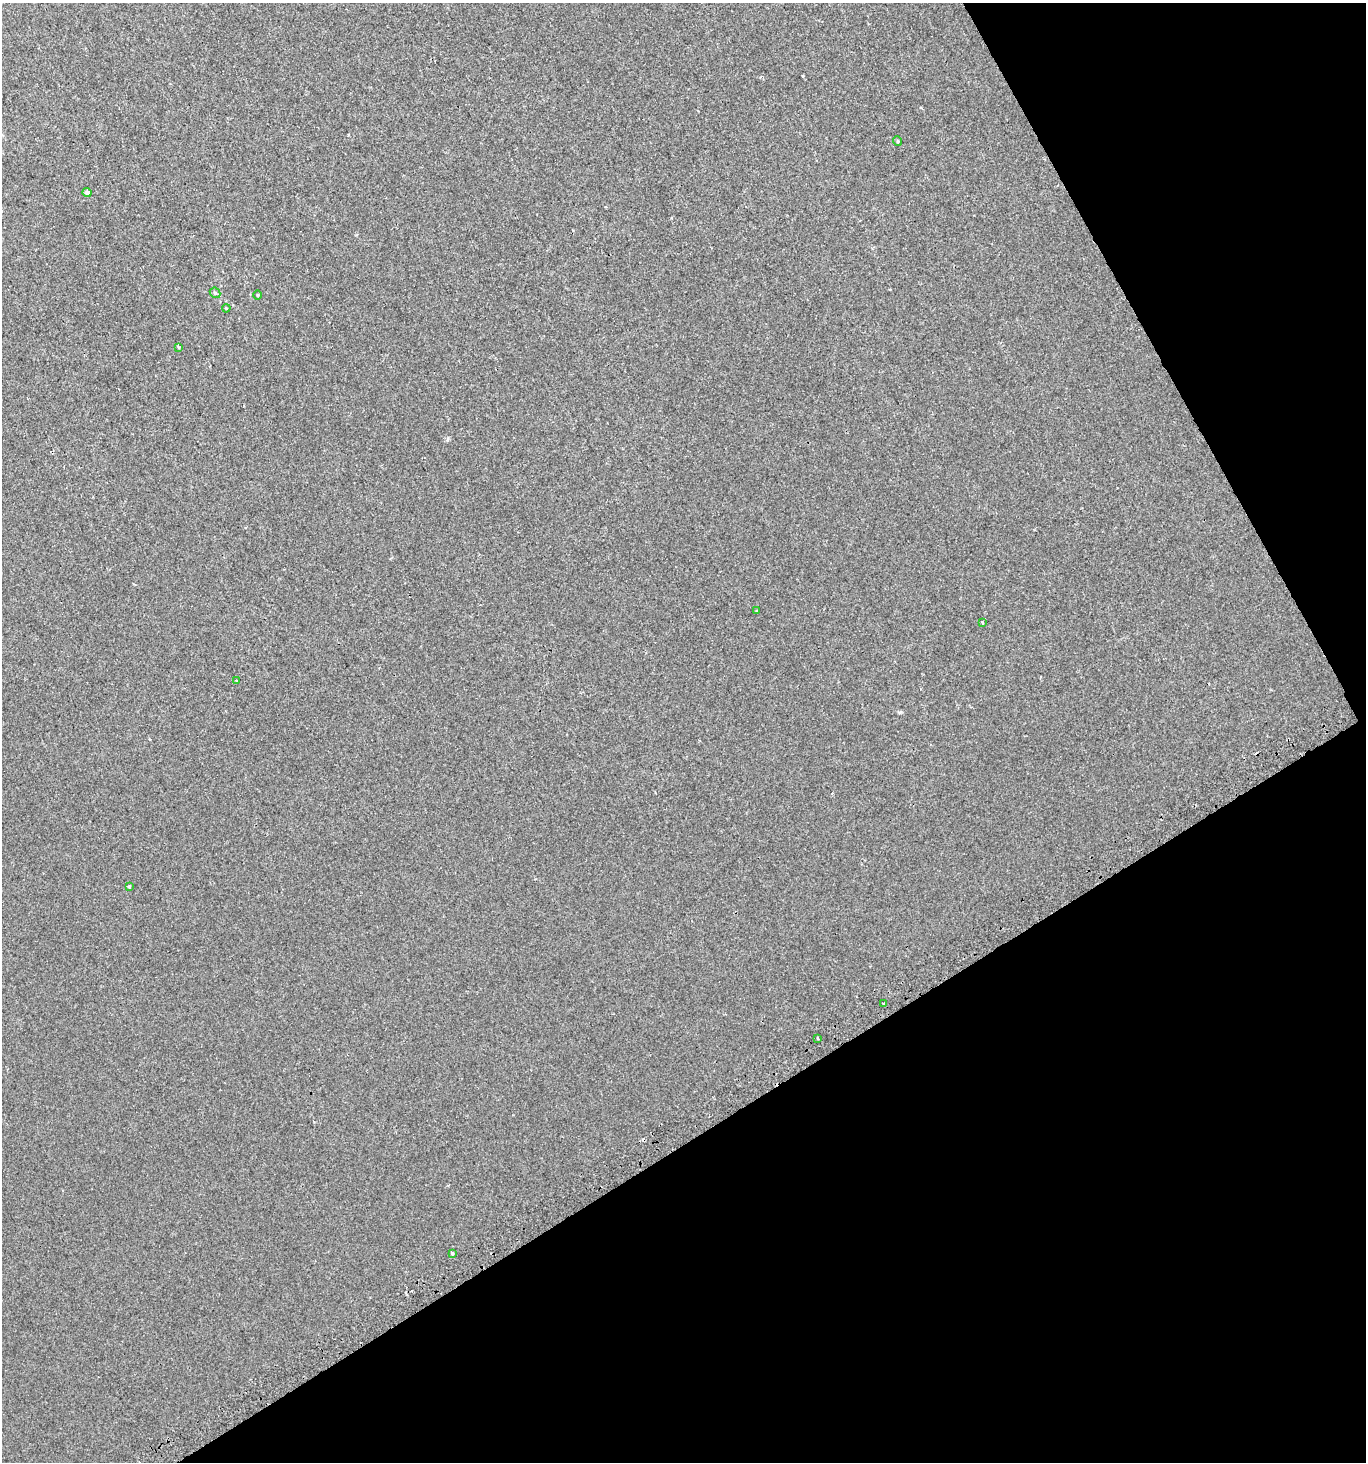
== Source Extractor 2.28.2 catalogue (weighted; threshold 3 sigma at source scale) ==
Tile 12 of 4 x 4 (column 4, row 3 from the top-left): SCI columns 4278-5641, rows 1484-2943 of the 5768 x 5893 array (HDU 1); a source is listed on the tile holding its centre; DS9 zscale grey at full resolution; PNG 1368 x 1464 px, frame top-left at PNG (2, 3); each listed source drawn as its Kron ellipse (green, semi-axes under 4 px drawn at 4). Shown black and unused: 30% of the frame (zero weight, under 2 of 3 exposures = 2% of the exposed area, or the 3 px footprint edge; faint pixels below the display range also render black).
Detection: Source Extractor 2.28.2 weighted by HDU 2 'WHT'; one run over the whole footprint, this tile lists its part. Background 0.00131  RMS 0.0028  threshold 0.0126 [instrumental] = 3 sigma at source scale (4.5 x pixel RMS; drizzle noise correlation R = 1.50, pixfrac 1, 0.0396/0.0396 arcsec/px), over >= 5 px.
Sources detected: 17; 4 cosmic-ray / hot-pixel residue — neither listed nor drawn; the other 13 listed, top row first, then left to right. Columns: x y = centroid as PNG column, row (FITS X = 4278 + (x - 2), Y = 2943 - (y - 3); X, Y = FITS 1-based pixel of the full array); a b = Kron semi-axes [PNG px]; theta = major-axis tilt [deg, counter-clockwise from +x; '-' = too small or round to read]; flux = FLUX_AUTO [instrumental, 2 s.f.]
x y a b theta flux
897 141 5 3 - 0.25
87 192 4 4 - 0.62
215 293 6 5 - 0.49
258 295 5 3 - 0.23
226 308 4 3 - 0.21
178 347 3 3 - 0.55
756 611 3 3 - 0.62
982 622 3 3 - 0.55
237 681 3 2 - 0.37
129 887 3 3 - 0.96
883 1003 3 2 - 0.34
818 1038 3 3 - 0.74
452 1253 3 3 - 1.2